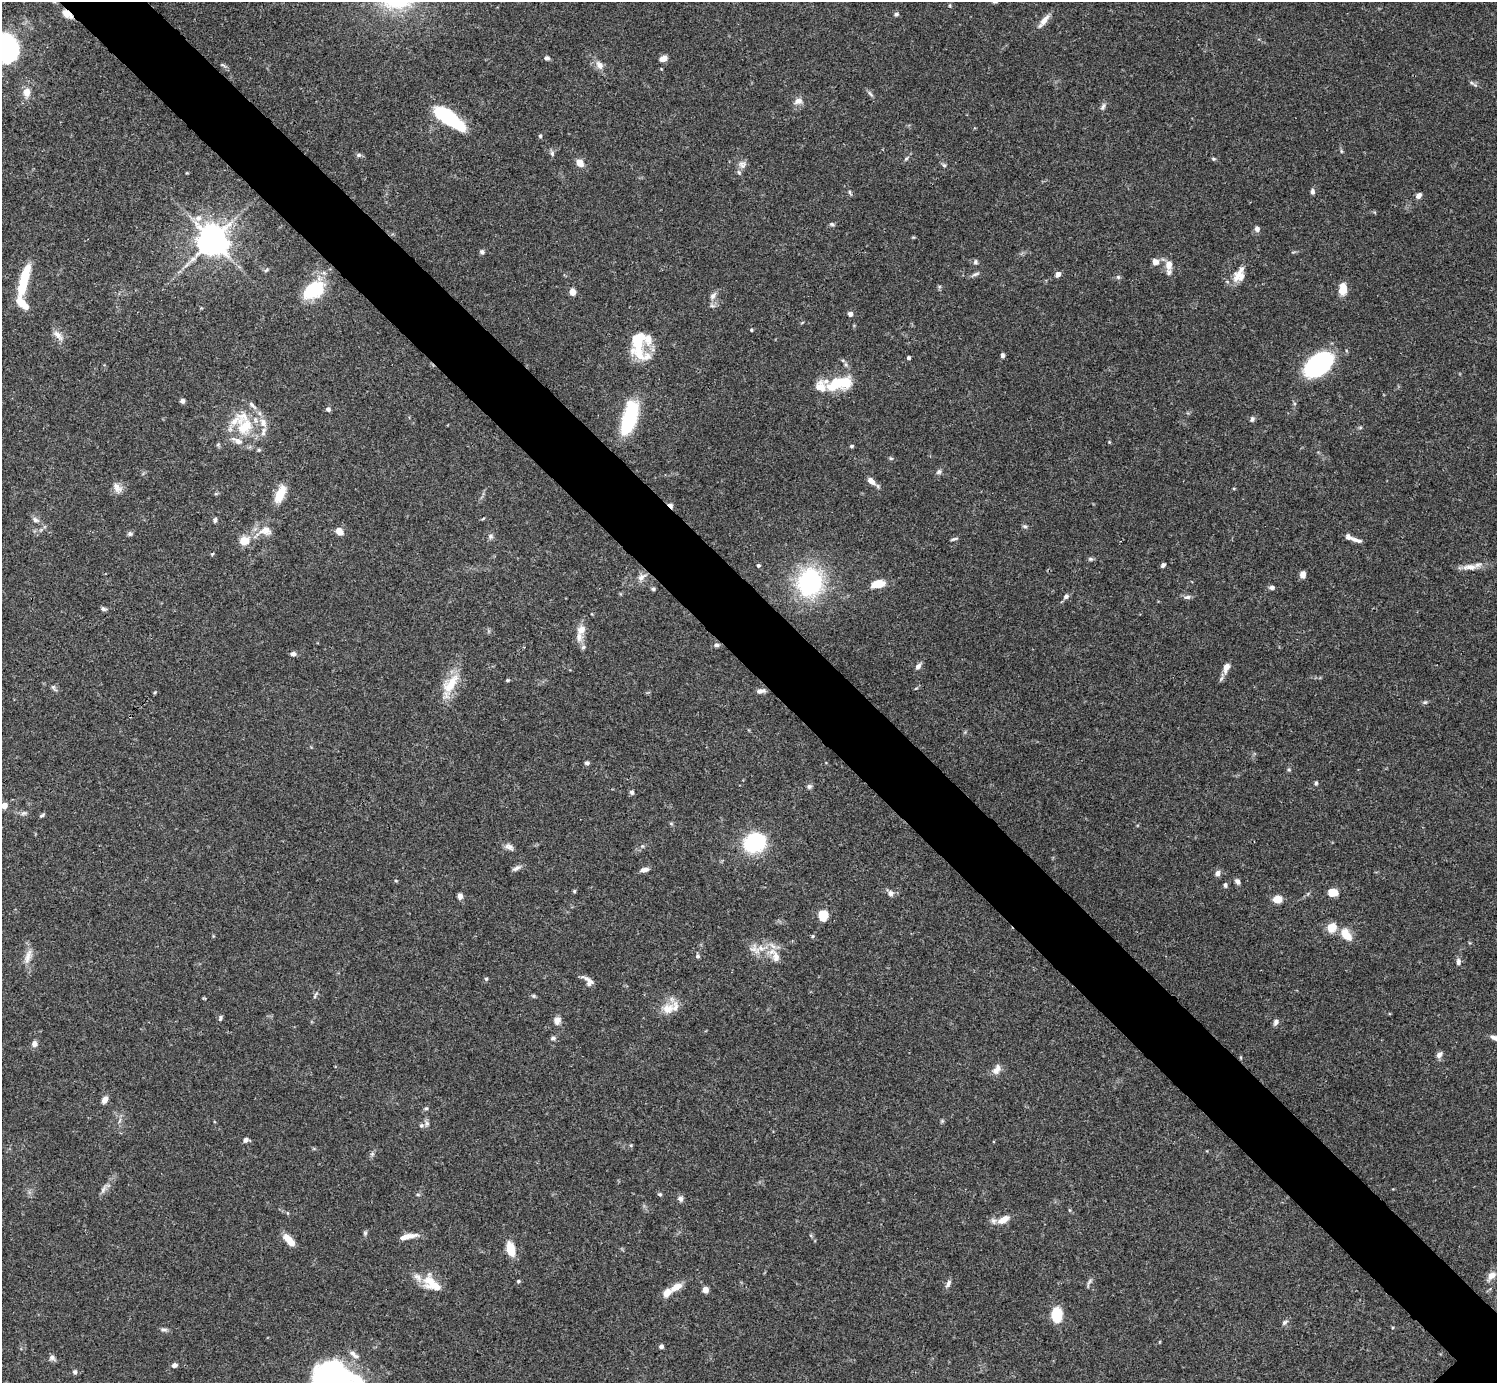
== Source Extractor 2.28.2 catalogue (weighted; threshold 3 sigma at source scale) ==
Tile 11 of 4 x 4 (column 3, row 3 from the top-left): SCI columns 2990-4484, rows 1539-2919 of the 5981 x 5981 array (HDU 1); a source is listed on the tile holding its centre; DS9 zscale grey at full resolution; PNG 1499 x 1385 px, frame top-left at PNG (2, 2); no overlay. Shown black and unused: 6% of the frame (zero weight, under 3 of 4 exposures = <1% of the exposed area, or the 3 px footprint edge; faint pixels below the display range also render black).
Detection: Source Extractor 2.28.2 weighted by HDU 2 'WHT'; one run over the whole footprint, this tile lists its part. Background 0.0728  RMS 0.0032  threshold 0.0145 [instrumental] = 3 sigma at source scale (4.5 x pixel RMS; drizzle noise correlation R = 1.50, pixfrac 1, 0.05/0.05 arcsec/px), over >= 5 px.
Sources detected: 197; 3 inside a brighter object's white glare — not listed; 19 inside a brighter listed object's ellipse — not listed separately; the other 175 listed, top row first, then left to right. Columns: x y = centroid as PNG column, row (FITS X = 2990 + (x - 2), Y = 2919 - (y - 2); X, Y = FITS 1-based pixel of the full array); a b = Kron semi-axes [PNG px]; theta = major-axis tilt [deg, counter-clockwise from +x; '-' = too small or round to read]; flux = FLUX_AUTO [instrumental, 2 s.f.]
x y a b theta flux
67 14 12 6 -37 3.3
896 14 6 5 - 0.61
1044 21 20 6 53 2.4
7 48 15 12 -76 95
547 58 7 5 -12 0.74
663 58 6 5 - 2.9
223 65 8 3 -31 0.54
599 65 11 8 -53 2.2
27 92 12 9 -83 2.6
870 94 11 3 -45 0.67
798 101 10 8 12 1.9
1103 106 11 5 71 0.88
450 119 35 11 -37 27
540 136 5 4 - 0.54
1341 151 6 4 -71 0.41
552 153 7 5 -75 0.78
359 155 7 5 1 0.69
906 159 7 4 53 0.53
1213 159 6 4 -21 0.46
580 163 9 7 -50 3
742 165 11 9 -57 1.8
944 165 5 5 - 0.53
1312 191 7 5 -86 0.82
850 192 9 3 -67 0.47
1418 195 7 5 45 1.4
198 218 10 8 -42 2.1
832 224 7 4 -11 0.59
1257 229 7 6 - 1.1
913 237 5 3 - 0.32
212 240 10 10 - 450
482 252 6 6 - 0.79
975 262 7 5 77 0.66
1155 262 6 6 - 2.4
1169 265 12 8 88 2.7
266 270 7 3 37 0.41
975 274 11 5 19 0.91
1058 274 6 5 - 1.7
1238 276 21 10 58 3.8
1118 277 6 6 - 0.6
24 280 39 9 75 12
1343 289 12 7 85 4.7
313 290 24 16 33 16
572 292 6 6 - 2.4
713 296 11 7 55 1.5
712 306 7 4 -1 0.68
850 314 6 5 - 1.1
751 330 4 3 - 0.36
58 335 19 7 -48 2.1
637 341 34 18 -72 12
1002 355 6 5 - 0.74
908 358 4 4 - 0.75
1318 364 31 18 41 39
834 385 21 12 43 7.6
182 401 5 5 - 0.97
328 409 6 6 - 0.87
629 418 34 12 74 27
1252 419 7 6 - 0.77
245 427 26 21 61 13
1109 442 4 4 - 0.26
851 446 4 4 - 0.55
259 450 5 4 - 0.42
891 458 6 4 -1 0.42
939 472 8 6 44 0.8
871 481 12 7 -42 2
117 488 17 9 -53 2.2
280 494 21 9 67 6.2
670 505 8 4 -38 1.2
483 519 6 3 22 0.33
35 520 9 6 -21 1.1
215 520 7 4 81 0.59
1025 526 7 4 -8 0.58
266 531 18 12 -4 3.9
339 531 8 7 - 2.4
130 534 7 6 - 0.67
490 536 8 7 - 0.9
954 539 10 3 19 0.52
1356 540 16 5 -15 1.4
244 541 13 10 8 4.2
212 554 5 3 - 0.31
1090 559 7 5 -19 0.59
758 565 5 4 - 0.48
1163 565 5 4 - 0.73
1470 567 22 7 4 3
1303 574 7 6 - 1.8
641 577 13 7 36 2
810 582 26 22 72 43
878 584 13 7 11 5.6
1272 587 7 5 -13 0.81
653 589 5 4 - 0.58
1066 596 8 6 43 0.94
1187 597 9 5 7 0.99
103 609 7 5 -31 0.68
581 630 14 11 59 2.8
716 645 7 5 -4 0.78
583 647 7 5 44 0.65
293 654 6 5 - 1.1
918 666 8 6 51 1.3
1226 667 12 7 69 2.4
508 680 4 3 - 0.42
450 684 32 14 52 8.1
53 687 5 5 - 0.62
761 691 11 5 9 1.4
1425 702 6 5 - 0.55
587 763 6 5 - 0.69
1289 770 5 3 - 0.37
1316 783 5 4 - 0.51
809 786 7 6 - 0.78
632 792 6 6 - 0.74
4 806 5 5 - 3.4
23 813 8 5 23 0.81
42 815 7 4 30 0.56
753 843 14 12 -58 29
642 846 5 4 - 0.41
509 847 13 7 -29 1.4
516 868 13 5 25 1.1
645 870 9 5 8 1.6
1218 873 7 6 - 1.3
396 881 5 3 - 0.3
1237 881 7 6 - 1
1225 885 7 4 -83 0.62
574 891 5 4 - 0.38
890 893 7 7 - 1.4
1332 893 8 6 -2 5.9
460 896 7 5 -80 1.3
1277 899 8 6 6 4.5
823 915 10 9 - 6.4
1332 927 10 9 - 4.7
1346 935 16 10 -55 4.8
754 948 15 8 66 2.3
28 956 23 7 74 2.9
698 956 6 5 - 0.64
776 957 18 9 -77 3.6
1458 962 8 5 -85 1
486 979 5 5 - 0.49
588 981 15 7 -46 1.9
315 995 11 3 61 0.57
533 996 6 4 -90 0.41
668 1009 17 14 25 4.6
220 1018 9 4 73 0.59
557 1020 10 8 59 1.7
1276 1022 8 6 61 1.1
553 1038 6 6 - 0.88
34 1044 7 6 - 1.5
1439 1055 9 6 51 1.3
997 1069 14 9 59 2.2
105 1100 9 6 61 1.7
426 1108 6 4 1 0.43
942 1121 5 5 - 0.41
427 1123 8 6 -89 0.88
246 1140 8 6 8 0.95
372 1154 5 5 - 0.6
103 1189 12 5 58 1.3
660 1194 6 4 -19 0.49
680 1199 8 7 - 1
1004 1219 15 8 30 3.5
365 1233 6 6 - 0.52
407 1236 22 6 12 3.3
289 1240 14 6 -48 5
511 1249 12 7 -74 8
1491 1276 11 8 46 2.3
518 1281 5 4 - 0.47
1089 1282 11 3 60 0.78
431 1283 27 14 -41 8
948 1284 10 6 64 1.1
677 1287 16 8 30 3.4
705 1290 5 5 - 2.5
1056 1315 16 11 -85 7.8
1284 1322 8 5 30 0.69
164 1330 11 4 0 0.76
661 1346 4 4 - 0.94
353 1354 15 6 -40 1.6
52 1357 8 7 - 1
174 1365 5 5 - 1.2
75 1372 5 5 - 0.81
332 1381 67 33 -54 66
Overlapping masked pixels (flux is a lower limit): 2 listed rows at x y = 67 14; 670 505
Isophote crosses this tile's border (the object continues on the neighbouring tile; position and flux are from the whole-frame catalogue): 4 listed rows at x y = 1044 21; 7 48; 4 806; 332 1381